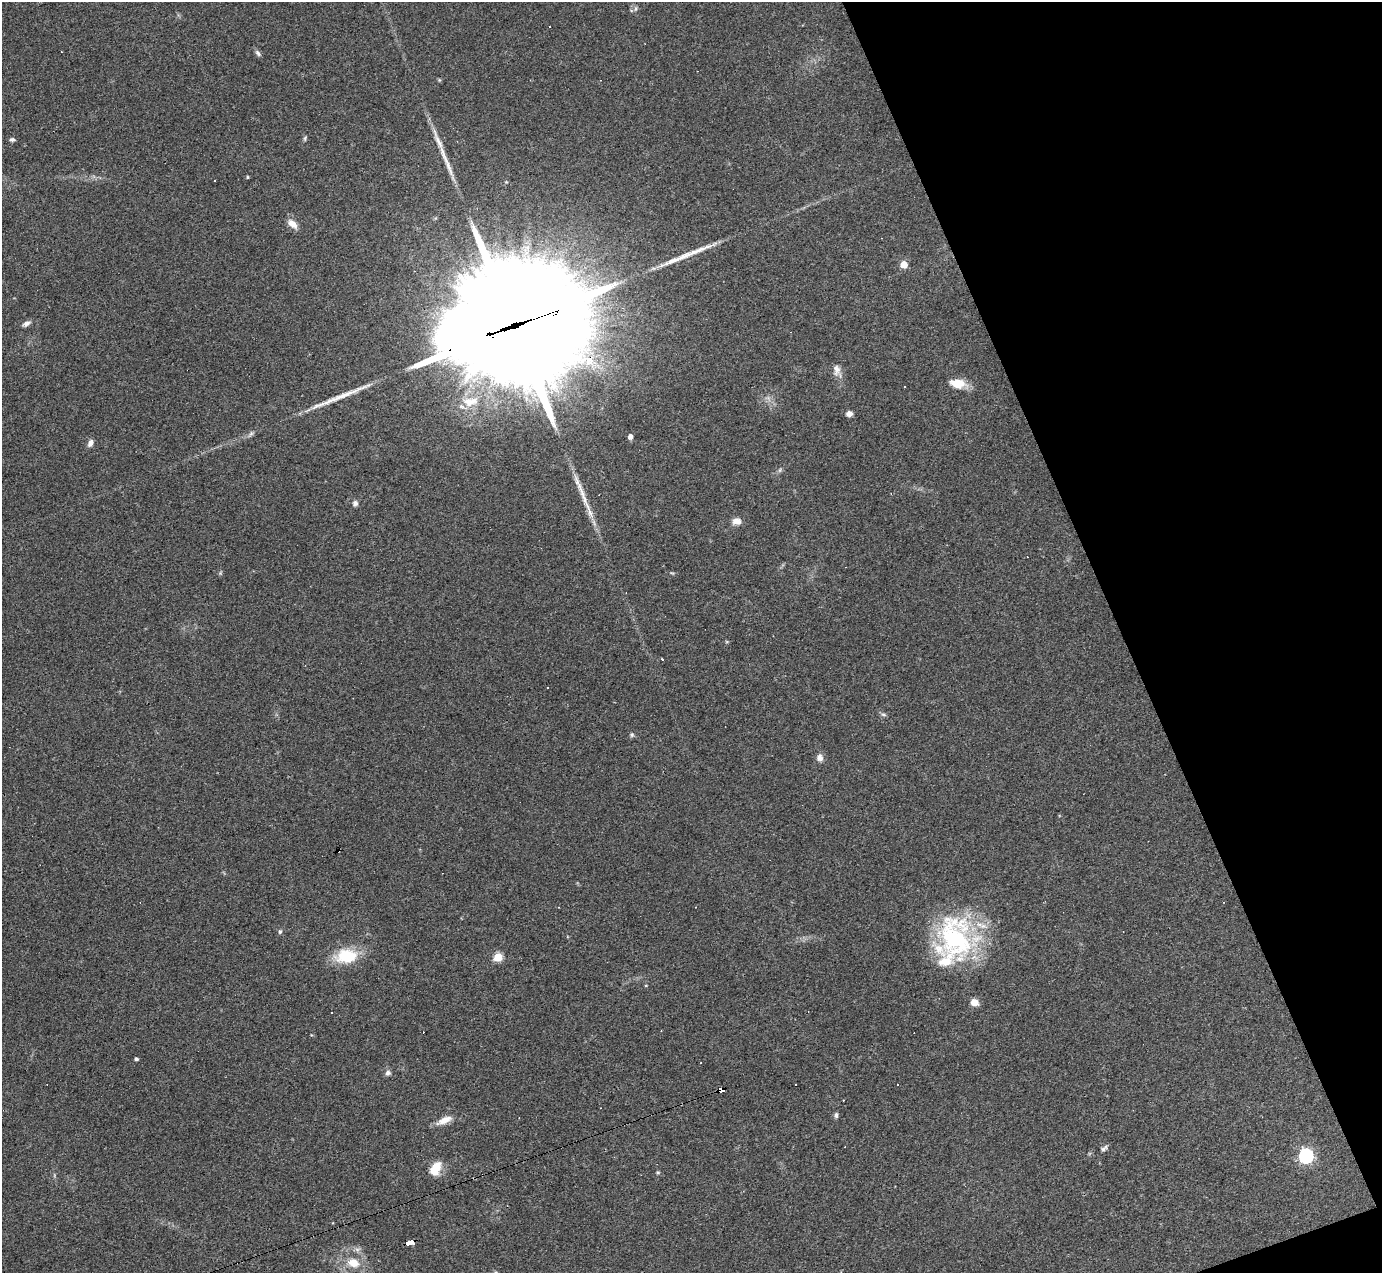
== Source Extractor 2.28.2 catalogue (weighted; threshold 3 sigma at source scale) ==
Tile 12 of 4 x 4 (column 4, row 3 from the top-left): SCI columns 4142-5521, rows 1548-2818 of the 5521 x 5507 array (HDU 1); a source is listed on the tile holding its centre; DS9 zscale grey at full resolution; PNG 1384 x 1275 px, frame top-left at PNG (2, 2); no overlay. Shown black and unused: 19% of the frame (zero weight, under 3 of 4 exposures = <1% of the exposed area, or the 3 px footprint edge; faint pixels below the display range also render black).
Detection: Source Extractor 2.28.2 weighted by HDU 2 'WHT'; one run over the whole footprint, this tile lists its part. Background 0.0844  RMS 0.0057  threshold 0.0257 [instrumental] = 3 sigma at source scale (4.5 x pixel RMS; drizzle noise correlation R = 1.50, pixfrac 1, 0.05/0.05 arcsec/px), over >= 5 px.
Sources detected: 60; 1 too faint to see at this stretch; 7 cosmic-ray / hot-pixel residue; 4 long thin detections or spike segments (spike, bleed or trail) — not listed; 3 inside a brighter listed object's ellipse — not listed separately; the other 45 listed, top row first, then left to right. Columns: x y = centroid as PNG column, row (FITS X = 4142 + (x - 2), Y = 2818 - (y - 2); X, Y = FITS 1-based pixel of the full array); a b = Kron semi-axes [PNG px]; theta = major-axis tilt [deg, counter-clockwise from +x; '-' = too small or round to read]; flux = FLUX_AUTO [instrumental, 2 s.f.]
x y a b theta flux
636 9 8 3 71 0.91
549 27 3 3 - 12
61 52 3 2 - 0.42
258 53 10 5 -50 1.6
305 138 7 4 72 0.87
12 139 7 5 0 1.3
247 177 4 4 - 0.59
292 224 15 8 -41 4.5
674 260 42 6 22 9.4
904 265 5 5 - 13
26 324 10 6 28 2.1
514 326 81 34 19 29000
836 370 15 9 -87 3.9
958 383 19 10 -8 9.4
904 387 3 2 - 0.69
470 401 27 14 5 14
849 414 7 6 - 2.7
630 437 5 4 - 2.9
90 443 9 6 63 2.6
355 503 7 6 - 1.9
737 521 11 8 -1 4
220 573 6 4 72 0.71
662 659 3 3 - 1.3
883 715 8 4 -9 1.1
632 735 6 5 - 1
820 758 9 8 - 3.2
280 932 6 5 - 0.98
955 940 64 42 -78 87
346 956 23 15 6 24
498 957 5 5 - 30
646 985 4 3 - 0.46
974 1002 8 7 - 4.8
136 1059 4 3 - 1.4
388 1073 7 7 - 1.8
721 1090 6 4 13 160
843 1100 2 2 - 0.57
836 1115 7 5 -90 1.4
444 1120 21 8 24 6
1104 1148 11 5 42 1.5
1306 1156 6 6 - 130
434 1169 18 12 -85 7.1
658 1172 5 4 - 0.73
410 1243 7 4 16 77
353 1263 14 10 -16 8.4
496 1272 6 3 -19 0.67
Overlapping masked pixels (flux is a lower limit): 3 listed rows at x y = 514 326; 721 1090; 410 1243
Isophote crosses this tile's border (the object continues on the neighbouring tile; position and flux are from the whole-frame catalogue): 1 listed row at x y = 496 1272